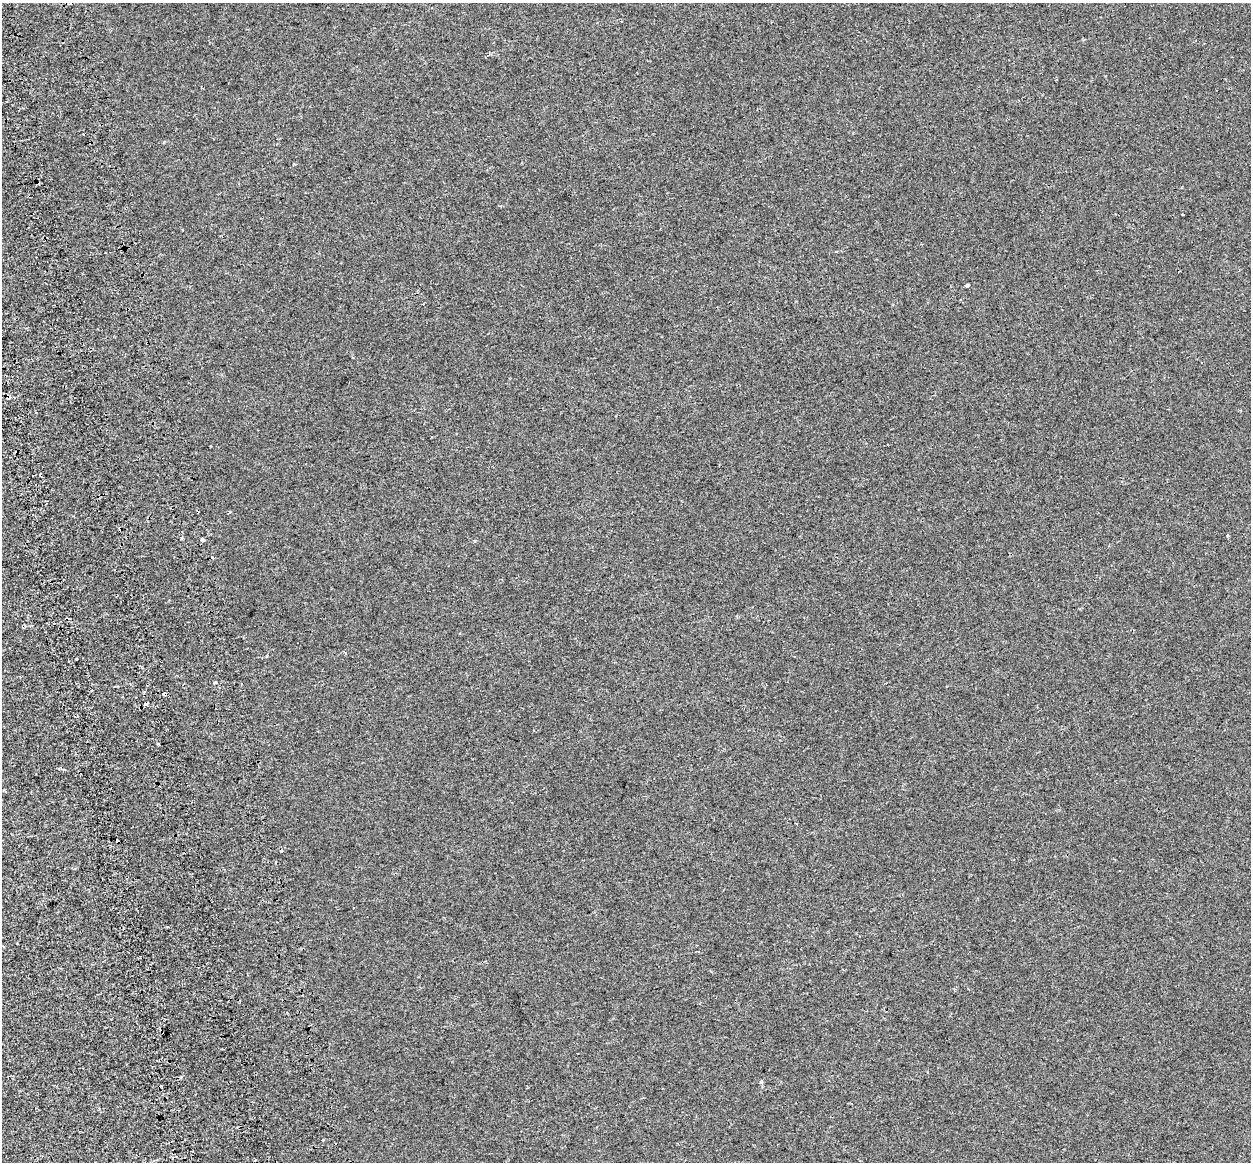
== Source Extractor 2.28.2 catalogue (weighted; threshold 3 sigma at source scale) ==
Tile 11 of 4 x 4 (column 3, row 3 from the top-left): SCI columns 2588-3836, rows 1337-2496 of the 5171 x 4948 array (HDU 1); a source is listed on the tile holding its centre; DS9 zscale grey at full resolution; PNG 1253 x 1164 px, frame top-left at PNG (2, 3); no overlay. Shown black and unused: <1% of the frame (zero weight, under 2 of 3 exposures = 7% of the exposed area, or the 3 px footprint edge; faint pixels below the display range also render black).
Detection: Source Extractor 2.28.2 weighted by HDU 2 'WHT'; one run over the whole footprint, this tile lists its part. Background -4.26e-04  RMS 0.0045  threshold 0.0203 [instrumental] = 3 sigma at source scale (4.5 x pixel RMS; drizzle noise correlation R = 1.50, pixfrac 1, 0.0396/0.0396 arcsec/px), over >= 5 px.
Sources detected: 21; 10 cosmic-ray / hot-pixel residue — not listed; the other 11 listed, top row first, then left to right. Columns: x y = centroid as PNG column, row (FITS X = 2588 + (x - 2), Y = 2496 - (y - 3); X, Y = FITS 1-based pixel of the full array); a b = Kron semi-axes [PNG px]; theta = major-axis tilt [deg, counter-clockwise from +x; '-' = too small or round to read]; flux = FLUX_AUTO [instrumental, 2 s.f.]
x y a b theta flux
183 230 3 2 - 0.33
968 285 4 3 - 4.5
1227 535 3 3 - 1.1
202 540 3 3 - 7.7
212 558 3 3 - 2.8
76 659 2 2 - 0.41
215 682 3 3 - 0.77
164 694 4 3 - 39
146 703 3 3 - 2.6
159 744 3 3 - 2.7
761 1082 5 5 - 0.5
Overlapping masked pixels (flux is a lower limit): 2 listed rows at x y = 164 694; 146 703